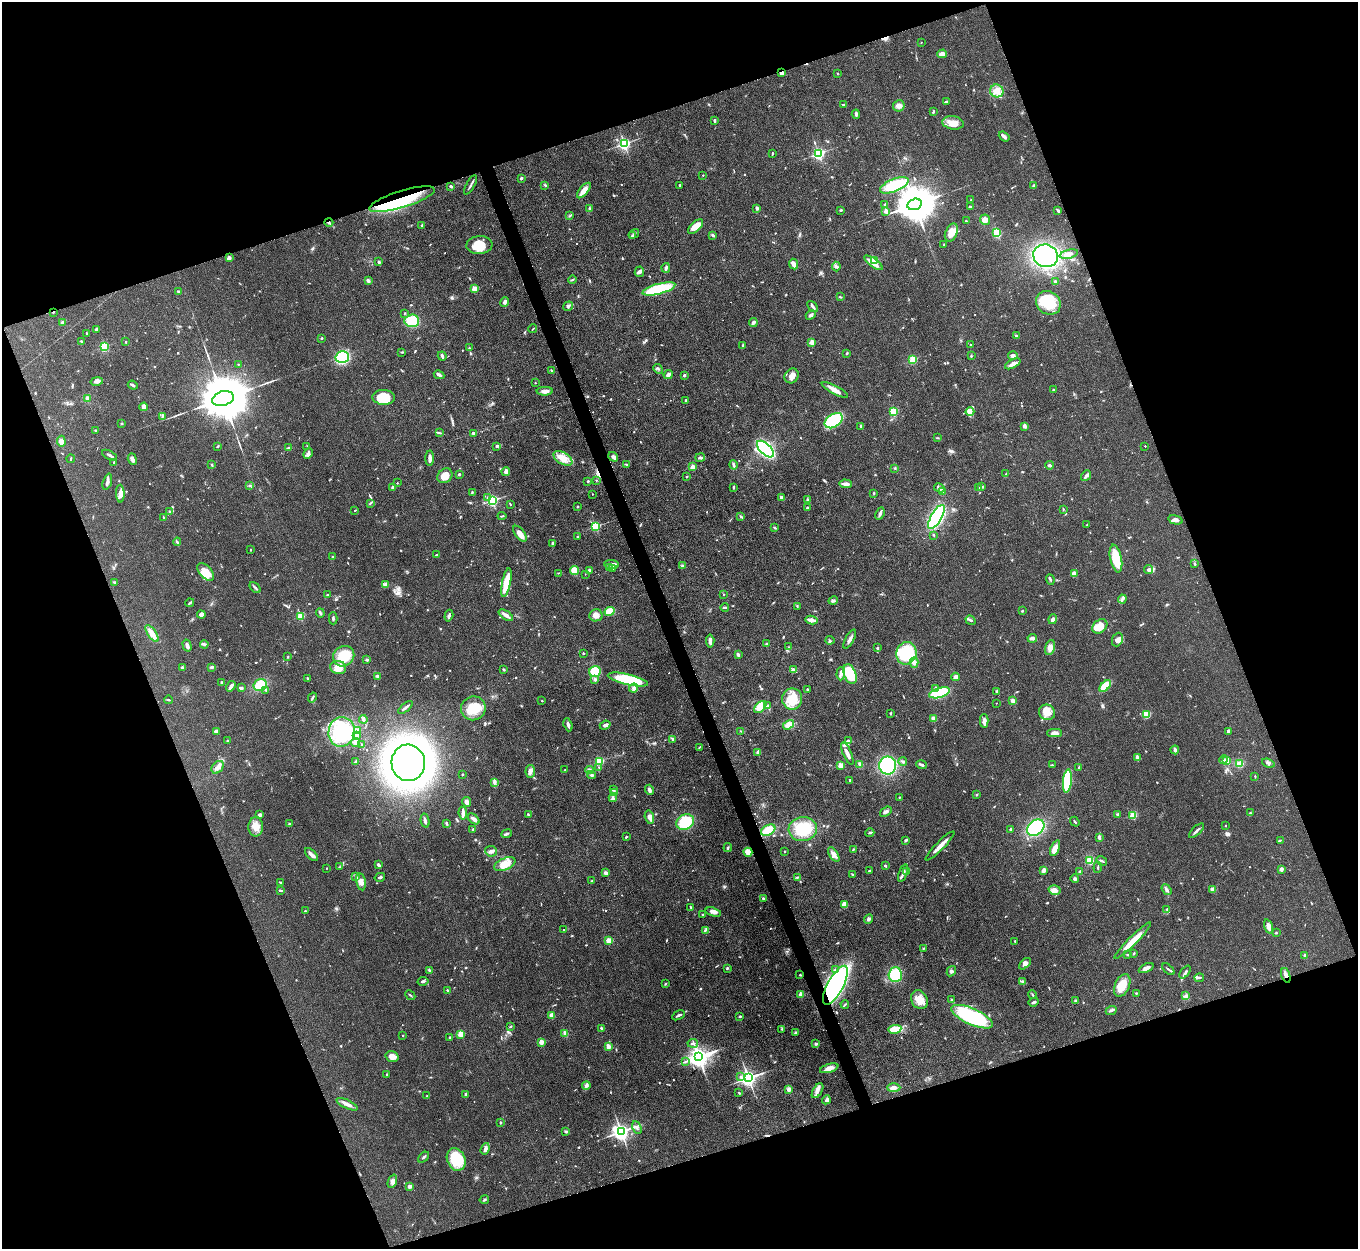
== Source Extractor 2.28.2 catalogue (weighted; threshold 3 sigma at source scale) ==
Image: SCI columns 3-5425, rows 277-5262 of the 5427 x 5413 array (HDU 1 of 3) = the unmasked area's bounding box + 8 px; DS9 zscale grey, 4 x 4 block average (1 PNG px = mean of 4 x 4 image px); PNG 1360 x 1251 px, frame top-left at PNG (2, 2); each listed source drawn as its Kron ellipse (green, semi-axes under 4 px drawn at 4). Shown black and unused: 40% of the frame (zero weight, under 3 of 4 exposures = <1% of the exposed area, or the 3 px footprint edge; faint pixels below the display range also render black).
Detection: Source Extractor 2.28.2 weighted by HDU 2 'WHT'. Background 0.0823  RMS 0.0061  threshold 0.0273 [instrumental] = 3 sigma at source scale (4.5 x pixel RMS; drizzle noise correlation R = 1.50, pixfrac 1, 0.05/0.05 arcsec/px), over >= 5 px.
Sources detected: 898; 1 too faint to see at this stretch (4 x 4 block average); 4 inside a brighter object's white glare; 8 cosmic-ray / hot-pixel residue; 1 long thin detection or spike segment (spike, bleed or trail) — neither listed nor drawn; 8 coinciding with a brighter row at this scale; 48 inside a brighter listed object's ellipse — not listed separately; of the other 828, all 500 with FLUX_AUTO >= 2.4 (the completeness limit of this list) listed and drawn (328 fainter detections not listed), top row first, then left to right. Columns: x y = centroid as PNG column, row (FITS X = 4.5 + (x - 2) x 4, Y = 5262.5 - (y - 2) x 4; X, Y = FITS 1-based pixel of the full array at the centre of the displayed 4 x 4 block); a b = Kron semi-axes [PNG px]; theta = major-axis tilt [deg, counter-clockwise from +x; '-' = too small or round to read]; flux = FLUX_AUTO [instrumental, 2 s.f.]
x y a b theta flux
921 42 2 2 - 2.4
942 54 5 3 - 23
781 73 3 3 - 13
837 73 2 2 - 3.5
997 91 6 6 - 30
946 102 4 3 - 8.6
843 105 2 2 - 3.8
899 106 6 5 - 16
933 112 3 2 - 4.8
856 114 4 2 - 6.9
715 121 4 2 - 5.4
953 123 11 6 -8 41
1004 136 6 2 -38 16
624 144 2 2 - 840
772 153 4 2 - 3.2
819 153 2 2 - 790
703 175 2 2 - 2.7
521 178 3 2 - 5.4
471 185 11 2 60 9.3
545 185 3 2 - 3.9
680 185 2 2 - 5.8
894 185 15 6 22 130
451 186 3 2 - 6.2
1034 186 2 2 - 9.5
584 190 9 3 50 38
402 199 34 8 17 280
971 200 2 2 - 2.5
885 204 3 2 - 4.9
915 204 7 5 16 13000
970 207 3 2 - 4.4
590 208 4 2 - 4.2
757 208 2 2 - 28
841 210 3 2 - 4.4
886 211 2 2 - 58
1058 211 3 2 - 7
570 216 2 2 - 2.8
985 220 5 5 - 22
966 221 3 2 - 3.3
329 222 4 2 - 7.3
422 225 3 2 - 3.8
696 227 9 5 42 42
951 232 9 6 65 47
997 233 4 3 - 84
634 234 6 2 32 4.5
712 235 4 2 - 5
632 236 2 2 - 16
944 244 3 2 - 2.5
479 245 13 9 4 82
1069 254 9 4 13 17
1046 256 12 11 - 510
229 258 2 2 - 54
874 260 2 2 - 190
379 262 3 2 - 5.6
873 263 11 3 -37 47
794 264 5 3 - 27
836 266 5 2 - 5.4
666 268 5 2 - 8.2
639 272 5 4 - 9.8
572 280 4 2 - 3.4
369 281 3 2 - 4.5
1056 282 2 2 - 11
474 289 2 2 - 100
659 289 17 5 15 200
179 292 3 2 - 3.7
840 297 3 2 - 4
505 302 5 3 - 8.5
1048 303 13 11 -40 110
568 306 5 3 - 12
813 306 6 3 -50 9.2
53 312 2 2 - 3.3
404 313 3 2 - 2.6
811 315 5 3 - 8.8
412 321 7 6 - 110
62 322 3 3 - 6.9
753 323 4 2 - 11
96 329 4 2 - 9.5
533 329 4 2 - 3.1
87 334 3 2 - 4.5
1016 336 4 2 - 4.4
322 338 3 2 - 3.3
81 341 3 2 - 3
126 342 2 2 - 8.7
812 342 2 2 - 96
743 345 4 2 - 7.2
970 345 2 2 - 3.2
104 347 2 2 - 360
469 348 2 2 - 4.5
402 352 3 2 - 3
847 353 3 2 - 2.9
442 356 5 2 - 12
971 356 3 2 - 3.7
1013 356 5 3 - 9.5
342 357 6 6 - 170
913 360 2 2 - 280
238 364 2 2 - 2.5
1013 364 8 3 27 16
658 369 5 2 - 4.4
551 371 4 2 - 3.8
439 375 5 3 - 9.3
668 375 5 3 - 15
684 375 2 2 - 9.7
792 376 8 6 55 27
97 381 6 3 11 11
535 383 2 2 - 3.8
133 385 5 2 - 6.7
835 390 15 3 -28 33
1053 390 4 2 - 2.6
545 391 8 4 1 19
384 397 11 7 -2 98
88 399 3 2 - 20
223 399 11 7 16 27000
686 400 2 2 - 8.3
144 407 4 3 - 20
894 412 2 2 - 230
970 412 4 4 - 12
162 416 3 2 - 3.7
834 421 10 6 33 250
122 424 2 2 - 2.7
861 426 4 2 - 5.5
1024 426 4 3 - 11
95 430 2 2 - 2.6
439 433 3 2 - 4.2
473 433 3 2 - 8.6
937 438 2 2 - 2.6
61 441 5 3 - 20
218 446 2 2 - 2.6
307 446 3 2 - 2.5
497 446 2 2 - 7.3
1145 446 2 2 - 4.8
289 448 4 2 - 6.8
765 449 10 5 -44 600
308 453 6 3 65 9.7
110 455 8 2 -29 11
613 457 5 4 - 10
430 458 7 3 90 18
563 458 10 6 -30 36
700 458 4 2 - 7.9
71 459 4 2 - 3.1
132 459 6 3 -72 14
114 462 4 2 - 3.5
626 464 4 2 - 4.4
212 465 3 2 - 3
733 465 5 2 - 10
1049 465 4 2 - 7
693 467 2 2 - 76
895 468 2 2 - 2.6
506 471 4 3 - 12
1006 474 2 2 - 3.5
459 475 2 2 - 8.3
445 476 8 6 42 41
1086 476 6 3 49 11
687 477 2 2 - 2.6
596 480 2 2 - 2.9
588 481 2 2 - 3.8
107 482 8 3 72 13
397 483 2 2 - 2.5
845 484 6 3 -5 16
249 486 3 2 - 3.4
982 486 4 2 - 4.2
393 487 3 3 - 14
734 487 3 2 - 5
939 488 6 3 -26 9.4
978 488 2 2 - 10
472 492 3 2 - 3.1
943 492 3 2 - 2.8
874 493 2 2 - 2.8
120 494 9 3 -89 21
592 494 2 2 - 4.4
781 497 3 2 - 7.6
487 498 2 2 - 3.4
492 500 2 2 - 680
807 500 3 2 - 4
370 503 3 2 - 2.9
510 504 3 2 - 2.4
577 507 2 2 - 12
808 508 3 3 - 6.5
1063 509 3 2 - 2.8
355 510 2 2 - 2.8
169 511 2 2 - 9.7
880 513 6 2 68 14
502 516 4 2 - 4.6
741 516 2 2 - 5.3
163 517 3 2 - 3.3
936 517 13 5 60 520
1175 520 7 3 -14 12
1087 525 3 2 - 3
595 526 2 2 - 410
775 528 3 2 - 4.6
520 534 9 5 -54 28
934 535 3 2 - 3.3
577 537 2 2 - 4.3
177 542 4 2 - 5
552 543 4 3 - 5.1
250 550 2 2 - 3.1
436 555 3 2 - 2.9
332 557 2 2 - 4.3
1116 559 14 6 -78 96
612 564 7 3 -6 23
1195 564 3 2 - 4.5
682 566 3 3 - 6.9
610 568 3 2 - 3.2
613 569 4 2 - 4.7
1149 569 4 3 - 9.5
575 570 4 4 - 48
589 570 2 2 - 15
206 572 10 6 -48 57
558 573 3 2 - 3
585 574 2 2 - 2.5
1074 574 4 3 - 30
1050 579 5 2 - 5.7
115 582 3 2 - 4.4
506 582 15 4 78 78
385 585 4 3 - 7.2
255 588 7 2 -47 7.4
723 594 2 2 - 2.4
327 595 2 2 - 7.4
1122 599 4 2 - 6.5
833 601 5 3 - 7.5
190 603 4 2 - 6.9
797 606 3 2 - 3.5
725 607 4 2 - 6.2
610 611 5 4 - 71
1022 611 2 2 - 3.6
320 613 5 2 - 6.6
201 615 4 3 - 20
506 615 8 4 -34 14
596 615 6 6 - 23
300 616 2 2 - 230
449 616 6 2 73 8.7
333 618 6 2 -90 6.2
1053 619 5 3 - 15
811 620 6 2 -10 29
971 620 5 2 - 7.7
1100 626 8 6 41 50
152 633 10 3 -55 33
1032 638 5 2 - 18
850 639 10 3 62 15
830 640 4 2 - 3.1
1117 640 7 5 67 15
710 641 6 2 -85 18
204 644 4 3 - 7
766 644 3 2 - 4.5
187 645 6 3 -75 13
789 647 3 2 - 2.4
1050 647 8 4 73 22
877 648 2 2 - 12
583 653 2 2 - 3.7
906 653 11 10 - 210
738 655 4 2 - 9
344 656 11 9 37 120
288 657 2 2 - 2.7
366 660 3 3 - 4.3
914 663 5 4 - 12
182 667 2 2 - 18
212 667 3 2 - 6.8
338 667 8 6 -14 43
504 670 3 2 - 3.8
793 670 2 2 - 42
595 672 6 5 - 100
841 674 7 3 87 12
850 674 10 6 -69 130
378 676 4 3 - 6.6
955 677 4 4 - 10
307 678 2 2 - 13
595 680 2 2 - 16
628 680 20 5 -13 220
221 682 2 2 - 5.3
260 685 7 6 - 79
231 686 5 2 - 16
1105 686 7 4 43 85
241 688 4 2 - 7.6
633 688 4 4 - 13
935 689 3 2 - 6.1
266 690 3 2 - 3.3
807 690 2 2 - 7.2
997 691 3 2 - 5.1
940 693 11 4 16 250
312 697 5 2 - 5.4
792 699 10 10 - 96
168 700 4 2 - 4.6
542 701 2 2 - 5.7
1013 701 2 2 - 21
996 703 2 2 - 2.5
768 705 3 3 - 5.4
405 707 8 2 39 11
760 707 7 4 41 47
473 708 12 12 - 87
1047 712 8 7 - 43
890 713 3 2 - 3.2
1146 714 3 3 - 55
934 718 3 3 - 17
363 719 4 3 - 8.4
984 721 7 3 89 24
568 725 7 3 -71 10
605 725 5 4 - 12
789 725 6 4 34 36
216 731 3 2 - 16
357 731 4 2 - 4.1
741 731 3 2 - 2.5
1228 731 3 3 - 4.7
342 732 15 13 77 240
1055 733 7 3 -2 21
356 736 2 2 - 3.6
673 739 4 2 - 6.6
227 741 2 2 - 2.9
848 741 4 3 - 5.1
355 743 4 2 - 6.6
362 745 3 2 - 4
700 747 3 2 - 2.5
1175 750 4 3 - 7.3
758 752 2 2 - 16
847 753 12 3 -66 23
1137 758 3 2 - 19
1224 759 4 2 - 4
356 761 4 2 - 6.9
599 761 2 2 - 290
903 761 4 3 - 7.7
1227 761 2 2 - 150
408 763 18 17 - 4200
1268 763 6 3 -18 8.6
860 764 3 3 - 6.4
1239 764 4 3 - 36
840 765 2 2 - 110
888 765 9 8 - 310
921 765 5 2 - 9.4
1052 765 3 2 - 3.5
218 767 7 5 50 19
599 767 2 2 - 3.8
1079 767 3 2 - 2.8
565 769 2 2 - 2.4
589 770 4 2 - 5.8
530 771 6 4 84 18
462 774 2 2 - 3.5
591 775 4 3 - 5.8
1255 777 3 2 - 2.5
849 780 2 2 - 5.7
1067 781 12 4 83 190
494 782 4 3 - 7.3
613 790 4 2 - 4.8
649 790 5 2 - 14
614 792 3 2 - 4.4
976 795 3 2 - 2.8
899 797 2 2 - 2.7
613 798 4 3 - 8.4
467 802 5 3 - 20
886 812 6 3 37 9.3
463 813 6 3 -81 21
1250 813 2 2 - 8.4
528 814 3 2 - 4
1118 814 3 2 - 8.8
259 815 3 3 - 13
1133 815 2 2 - 210
649 817 7 4 -75 17
474 819 7 3 -41 15
425 821 7 2 -77 9.4
685 822 9 7 27 140
1075 822 5 2 - 4.6
447 823 3 2 - 7
289 824 2 2 - 4.2
1226 826 2 2 - 4.8
256 827 9 7 87 38
1036 828 9 7 40 200
473 829 2 2 - 4.4
803 829 14 12 6 150
1010 829 2 2 - 11
768 830 8 5 29 78
1196 831 9 2 44 9.6
870 833 4 2 - 4.5
506 834 5 2 - 7.6
626 837 2 2 - 3.9
1099 837 3 2 - 11
906 840 4 3 - 5.3
1280 840 3 2 - 3
940 846 20 3 45 38
728 848 4 2 - 4.6
1055 848 8 4 68 27
853 849 2 2 - 3.8
491 851 6 5 - 14
784 851 2 2 - 6.2
748 852 4 4 - 31
311 855 8 3 -45 20
834 855 8 4 -58 20
1090 860 4 4 - 38
1102 861 6 2 -29 5.1
505 864 11 6 24 53
378 865 4 3 - 8
885 866 2 2 - 14
339 867 3 2 - 3
1098 867 5 2 - 3.6
326 868 2 2 - 5
1281 869 3 2 - 18
869 870 2 2 - 3.4
1044 870 4 3 - 13
907 872 3 2 - 4.2
1080 872 4 2 - 6.1
606 873 3 2 - 15
903 873 9 2 71 9.5
853 875 3 2 - 5.2
355 876 3 2 - 3.3
380 877 5 2 - 6.3
797 877 3 2 - 3.6
1075 879 4 3 - 6
592 881 2 2 - 4.3
280 882 4 2 - 3.5
361 882 8 4 -78 19
1213 889 3 3 - 16
281 890 4 2 - 4.6
1055 890 6 5 - 19
1166 890 6 3 -53 9.1
763 898 2 2 - 8.3
845 905 3 3 - 38
691 907 3 2 - 5
1167 909 3 2 - 3
305 911 2 2 - 9.2
713 912 8 3 -17 14
703 915 3 2 - 3.7
869 919 5 4 - 8
1269 926 7 3 -71 23
564 930 2 2 - 3.4
705 930 4 2 - 5.2
1276 933 3 2 - 3.1
609 941 2 2 - 130
1015 941 2 2 - 6
1133 941 25 3 45 65
923 948 4 2 - 3.1
1134 953 3 2 - 2.8
1128 955 3 2 - 4.1
1305 955 2 2 - 33
1025 964 7 4 44 16
727 968 3 2 - 3.9
1146 968 8 2 25 19
1168 969 7 2 -41 5.1
835 970 3 3 - 7.8
429 971 3 2 - 3.7
951 971 5 4 - 8
1185 972 7 2 52 7.5
800 975 2 2 - 3.3
895 975 7 6 - 130
1286 975 7 3 -72 14
1199 978 5 2 - 5.8
423 981 5 2 - 7.4
1022 981 3 2 - 4.9
665 984 2 2 - 2.6
835 985 22 8 61 820
1122 985 12 7 65 65
447 990 2 2 - 4.5
1136 993 2 2 - 3
801 994 2 2 - 88
410 995 5 2 - 4
1032 995 4 2 - 4
1186 996 2 2 - 3.6
919 1000 10 8 -58 42
952 1000 3 2 - 6.6
1076 1001 3 2 - 7.1
1034 1002 5 2 - 7.4
845 1004 4 2 - 4.6
1111 1010 6 2 24 9.8
678 1015 7 2 28 6.6
552 1016 3 3 - 22
740 1017 2 2 - 15
972 1017 22 8 -24 390
511 1026 2 2 - 2.4
601 1028 3 2 - 4.7
782 1029 2 2 - 2.8
895 1029 6 3 10 86
795 1032 3 2 - 3.8
565 1033 4 3 - 11
460 1034 2 2 - 140
403 1035 2 2 - 2.6
449 1038 3 2 - 3
541 1042 2 2 - 86
693 1043 5 3 - 7.5
816 1044 4 3 - 5.6
608 1046 2 2 - 81
392 1057 6 5 - 26
698 1057 3 3 - 3000
685 1061 3 2 - 2.5
829 1068 9 4 17 26
386 1074 3 2 - 2.4
741 1077 3 2 - 5.8
748 1078 3 3 - 1700
586 1086 4 4 - 9.4
894 1088 7 3 0 14
789 1089 3 3 - 13
818 1091 8 4 59 18
739 1093 3 2 - 3.2
466 1095 4 2 - 7.4
427 1096 2 2 - 5.2
826 1100 5 3 - 7.6
347 1104 11 3 -25 19
500 1122 3 2 - 3.6
637 1128 6 2 -63 8
566 1132 3 3 - 4.5
621 1132 3 3 - 1800
485 1149 6 3 72 12
424 1157 6 2 41 5.3
456 1159 12 9 -66 130
392 1181 7 4 69 14
410 1186 3 2 - 16
484 1200 5 2 - 4.2
Overlapping masked pixels (flux is a lower limit): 6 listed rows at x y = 781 73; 402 199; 329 222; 53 312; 1286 975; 835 985
Diffuse or blended objects may show on this block-average render without a row.